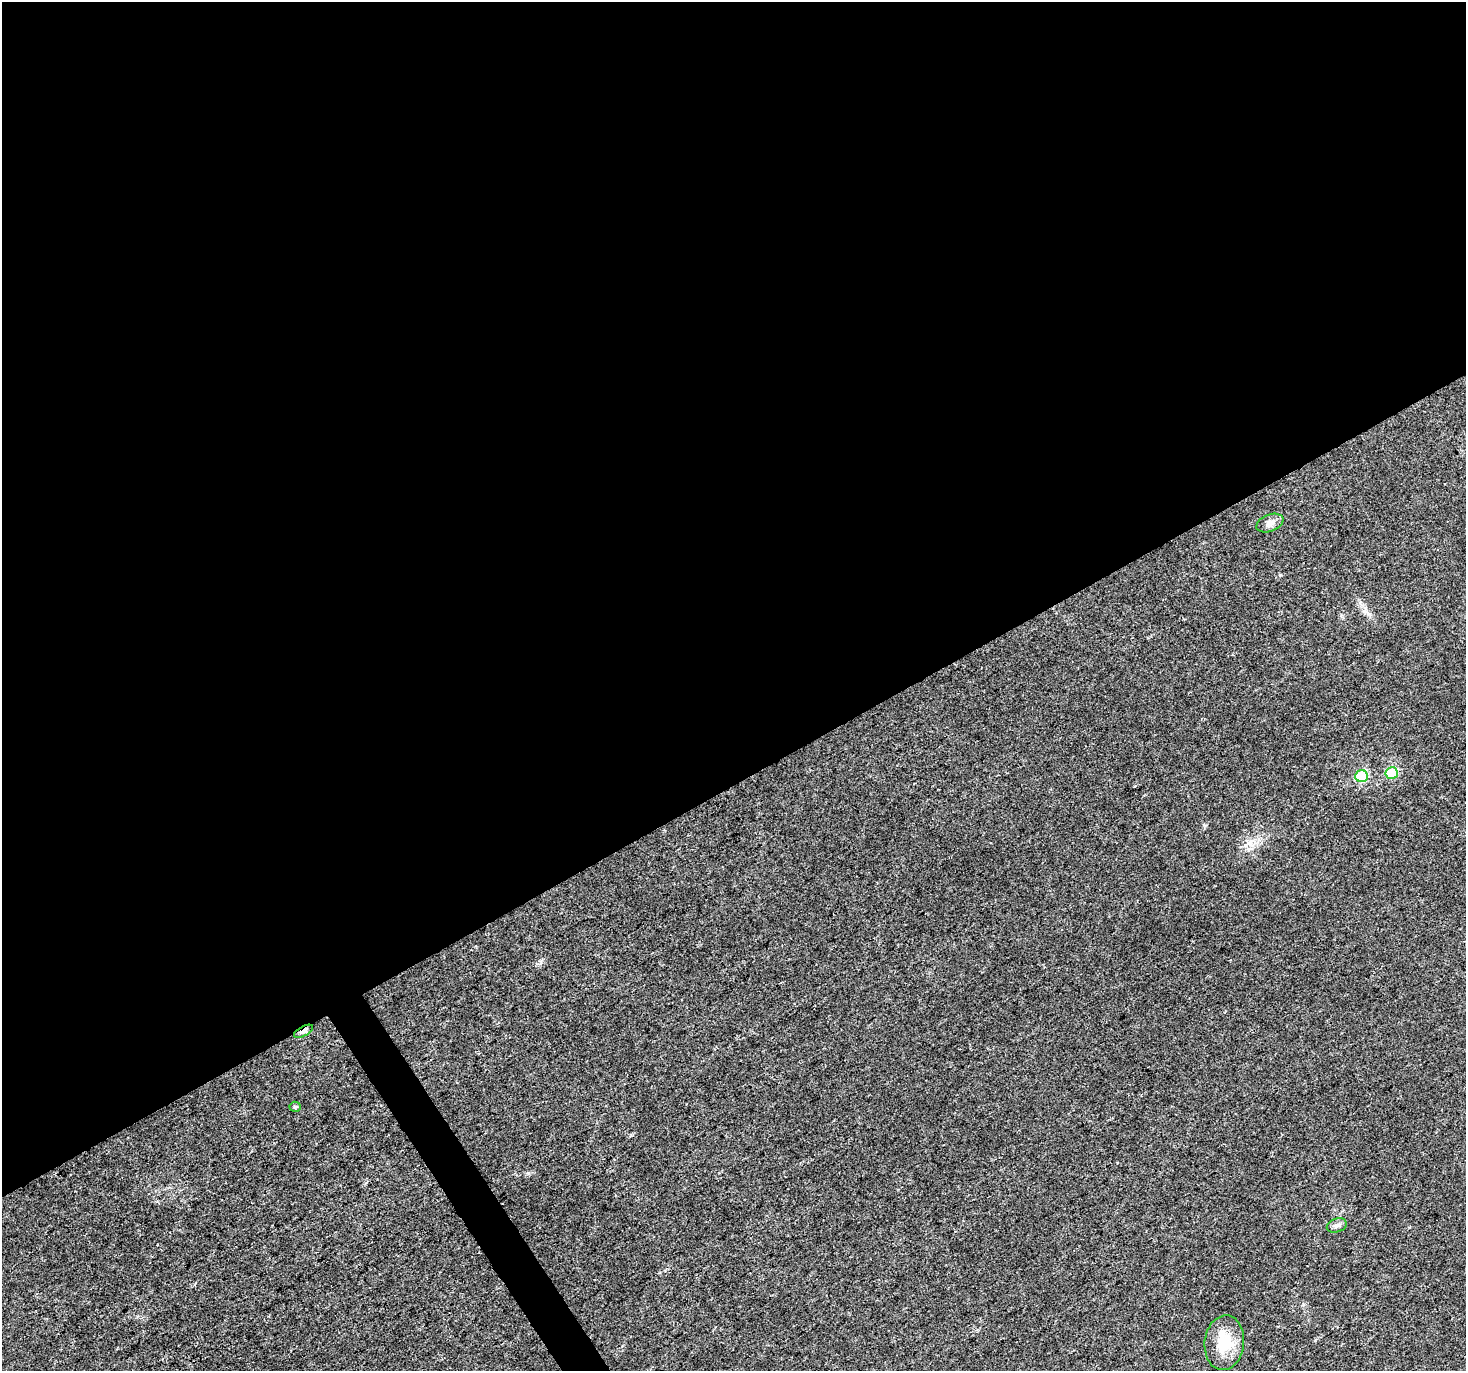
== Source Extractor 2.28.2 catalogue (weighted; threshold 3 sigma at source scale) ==
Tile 2 of 4 x 4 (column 2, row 1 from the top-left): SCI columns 1465-2928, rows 4221-5589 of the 5861 x 5766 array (HDU 1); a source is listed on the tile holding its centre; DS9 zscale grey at full resolution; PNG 1468 x 1373 px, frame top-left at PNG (2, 2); each listed source drawn as its Kron ellipse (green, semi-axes under 4 px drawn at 4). Shown black and unused: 58% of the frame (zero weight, under 3 of 4 exposures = <1% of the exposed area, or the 3 px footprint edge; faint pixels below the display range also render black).
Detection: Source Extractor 2.28.2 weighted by HDU 2 'WHT'; one run over the whole footprint, this tile lists its part. Background 0.0257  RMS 0.0034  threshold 0.0154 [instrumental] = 3 sigma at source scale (4.5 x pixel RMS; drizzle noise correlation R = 1.50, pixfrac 1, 0.0396/0.0396 arcsec/px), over >= 5 px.
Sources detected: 7; all 7 listed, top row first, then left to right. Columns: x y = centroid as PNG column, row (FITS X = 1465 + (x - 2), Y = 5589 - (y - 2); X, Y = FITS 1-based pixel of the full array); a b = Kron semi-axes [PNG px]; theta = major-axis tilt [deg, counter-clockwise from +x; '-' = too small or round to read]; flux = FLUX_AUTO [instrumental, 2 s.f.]
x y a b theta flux
1270 523 14 8 21 2.1
1392 773 6 6 - 20
1361 776 6 6 - 25
304 1031 10 4 28 1.4
295 1107 5 5 - 0.5
1337 1225 10 6 18 1.2
1224 1343 27 19 84 11
Overlapping masked pixels (flux is a lower limit): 1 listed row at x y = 304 1031